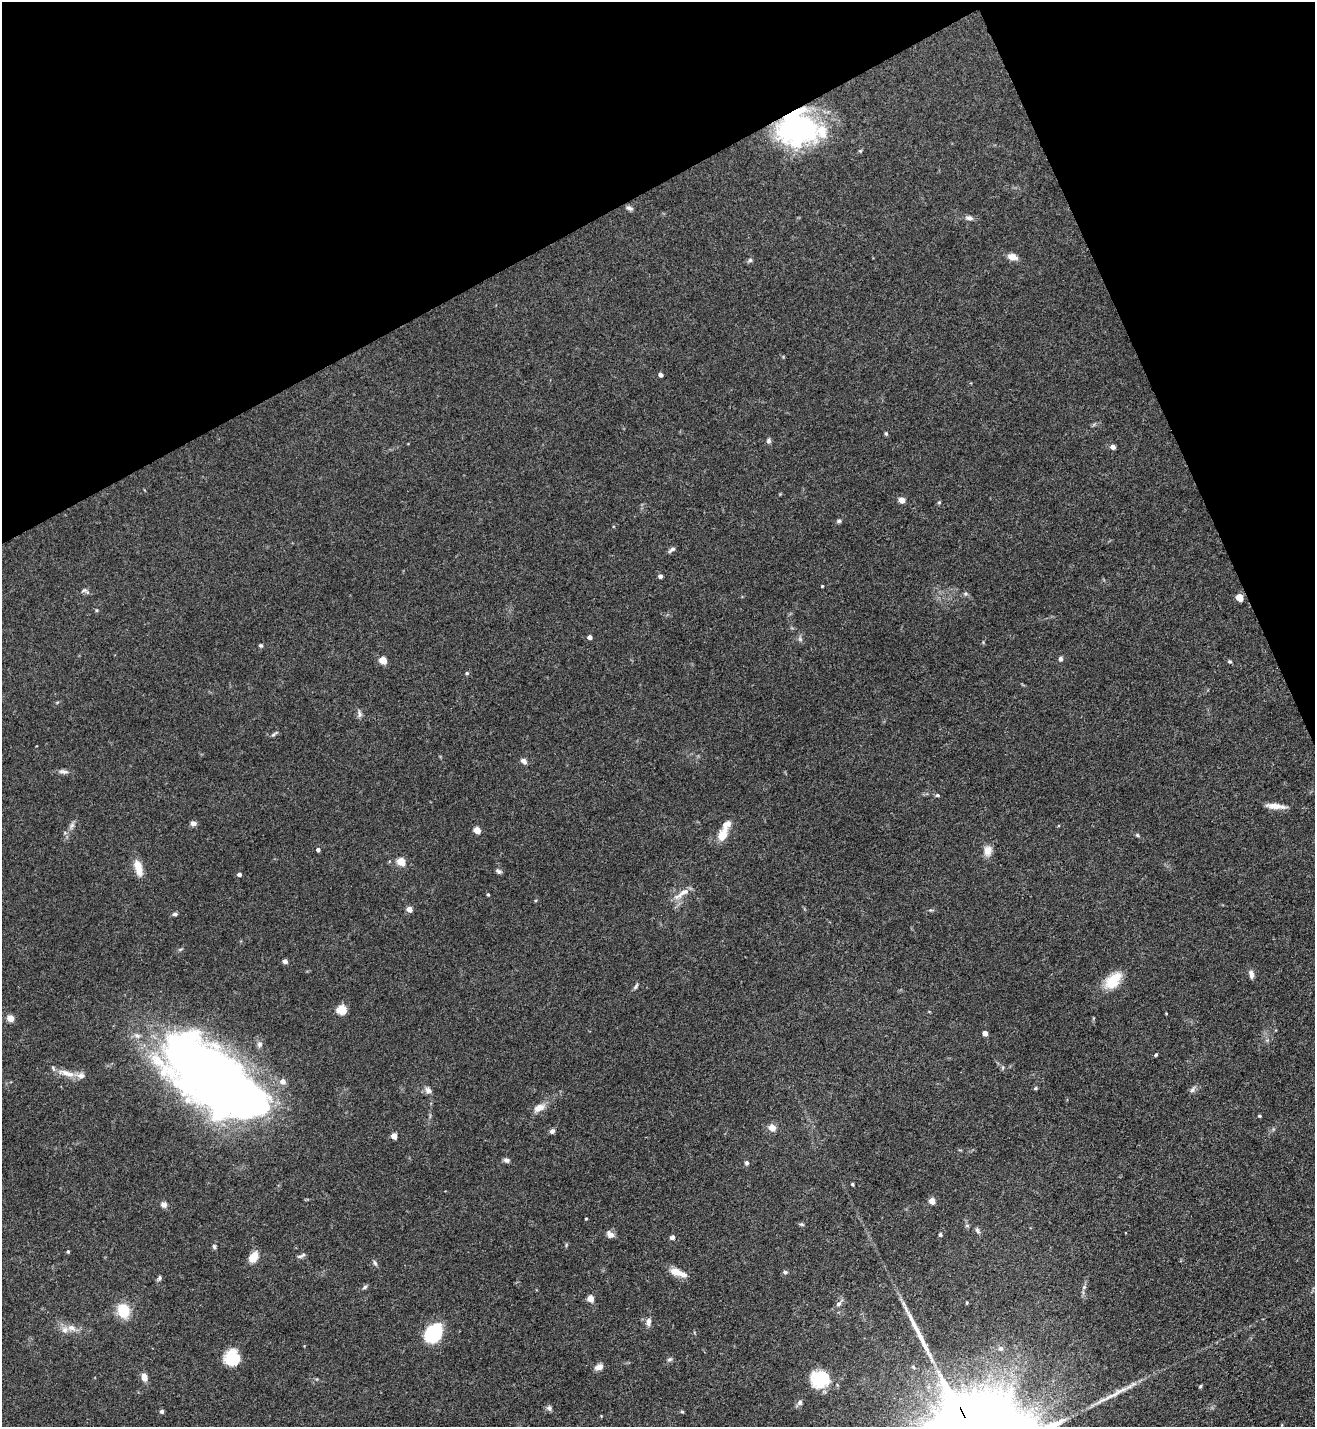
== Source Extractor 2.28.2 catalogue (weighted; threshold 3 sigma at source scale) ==
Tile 3 of 4 x 4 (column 3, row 1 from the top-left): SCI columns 2778-4090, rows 4275-5699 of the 5691 x 5703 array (HDU 1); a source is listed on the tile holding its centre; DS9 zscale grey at full resolution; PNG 1317 x 1429 px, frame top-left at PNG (2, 2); no overlay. Shown black and unused: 21% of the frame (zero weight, under 3 of 5 exposures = <1% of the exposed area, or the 3 px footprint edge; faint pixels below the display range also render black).
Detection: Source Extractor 2.28.2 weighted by HDU 2 'WHT'; one run over the whole footprint, this tile lists its part. Background 0.0769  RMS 0.004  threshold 0.0181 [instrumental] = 3 sigma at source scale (4.5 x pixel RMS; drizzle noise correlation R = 1.50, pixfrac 1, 0.05/0.05 arcsec/px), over >= 5 px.
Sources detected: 118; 1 inside a brighter object's white glare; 2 long thin detections or spike segments (spike, bleed or trail) — not listed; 5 inside a brighter listed object's ellipse — not listed separately; the other 110 listed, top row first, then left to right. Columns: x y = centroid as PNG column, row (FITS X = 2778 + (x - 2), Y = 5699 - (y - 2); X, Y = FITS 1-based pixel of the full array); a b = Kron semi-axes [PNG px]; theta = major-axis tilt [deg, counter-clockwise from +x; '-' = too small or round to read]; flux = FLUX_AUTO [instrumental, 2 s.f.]
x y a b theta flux
796 128 41 35 31 73
860 151 6 3 18 0.44
630 208 9 5 -17 1.1
969 218 11 6 -5 1.5
1012 257 10 6 -17 3.5
750 260 7 5 27 0.8
661 375 4 4 - 1.3
886 433 5 4 - 0.54
768 441 6 6 - 0.94
1113 447 5 4 - 2.1
902 500 5 4 - 4.2
939 502 4 4 - 0.48
839 521 6 5 - 0.83
672 550 10 5 36 1.1
660 576 4 4 - 1.4
822 586 3 3 - 0.35
84 590 10 5 10 1.1
965 594 6 4 18 0.62
1240 597 6 6 - 3.9
96 610 5 3 - 0.43
590 637 4 4 - 1.6
800 639 8 5 -46 0.84
261 645 5 4 - 0.66
1060 659 6 5 - 0.92
383 660 5 4 - 9.3
1230 661 5 4 - 0.57
467 673 5 4 - 0.53
360 714 11 5 -79 1.2
274 734 10 3 37 0.7
524 761 9 6 -39 1.4
63 772 15 5 -4 1.6
937 795 5 4 - 0.65
1275 806 23 6 -6 3.9
193 823 8 6 -12 1.3
72 825 10 5 55 1.3
477 830 5 4 - 7
723 835 18 10 66 5.4
1137 835 6 4 -37 0.57
318 850 4 4 - 1
988 851 14 10 82 3.2
401 861 5 5 - 12
138 868 21 8 -74 5.6
499 871 7 5 -21 0.91
239 874 4 4 - 1.2
682 893 27 7 33 3.7
488 894 4 3 - 0.42
409 909 4 4 - 4.5
175 914 5 4 - 1
285 961 4 4 - 2.1
1251 974 12 6 -79 1.6
1113 981 22 13 47 10
636 986 10 4 56 0.83
342 1010 5 5 - 22
1166 1013 4 3 - 0.29
10 1018 5 4 - 7.5
985 1033 4 4 - 3.1
259 1044 7 7 - 1.2
1156 1055 4 4 - 0.46
67 1073 25 8 -17 4.6
214 1079 99 43 -36 460
283 1081 6 6 - 2.5
1035 1088 5 4 - 0.52
428 1090 10 7 -35 1.7
1193 1090 10 6 48 1.2
539 1108 17 9 26 3.5
1259 1116 4 3 - 0.5
772 1128 5 4 - 8.2
552 1131 7 6 - 1.1
394 1136 4 4 - 4.7
506 1160 8 6 -27 1.2
747 1163 5 5 - 0.82
852 1184 4 3 - 0.54
932 1201 4 4 - 5.4
164 1204 7 7 - 1.7
586 1218 4 2 - 0.33
802 1224 7 4 -19 0.62
967 1225 6 4 -2 0.57
977 1230 9 5 -61 0.96
610 1234 9 7 -41 2.1
940 1234 4 4 - 0.87
672 1237 6 5 - 1.1
214 1246 7 5 -74 0.73
68 1251 4 3 - 0.54
301 1256 13 4 24 1.1
253 1257 9 6 59 7.6
375 1263 8 5 -70 0.85
676 1272 18 9 -21 4.1
785 1272 6 4 -1 0.69
159 1278 8 5 68 0.81
365 1287 8 4 38 0.8
1084 1287 7 4 46 0.76
590 1298 5 4 - 7
967 1303 4 4 - 0.39
839 1304 8 6 43 1.3
123 1311 16 13 -76 9.8
648 1322 10 6 82 1.8
72 1328 12 8 -24 2.9
433 1333 23 15 53 18
1001 1348 7 7 - 1.2
232 1358 15 14 - 13
670 1359 8 5 7 0.76
599 1367 9 6 17 2.3
144 1377 10 7 -77 2.5
820 1379 22 20 -4 14
1200 1386 5 4 - 0.47
800 1402 8 7 - 1.2
549 1408 8 6 -62 1
162 1411 4 4 - 1.1
682 1412 4 4 - 0.52
967 1423 10 3 -64 1300
Overlapping masked pixels (flux is a lower limit): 2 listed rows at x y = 796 128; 967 1423
Isophote crosses this tile's border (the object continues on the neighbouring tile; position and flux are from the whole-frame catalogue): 1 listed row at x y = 967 1423